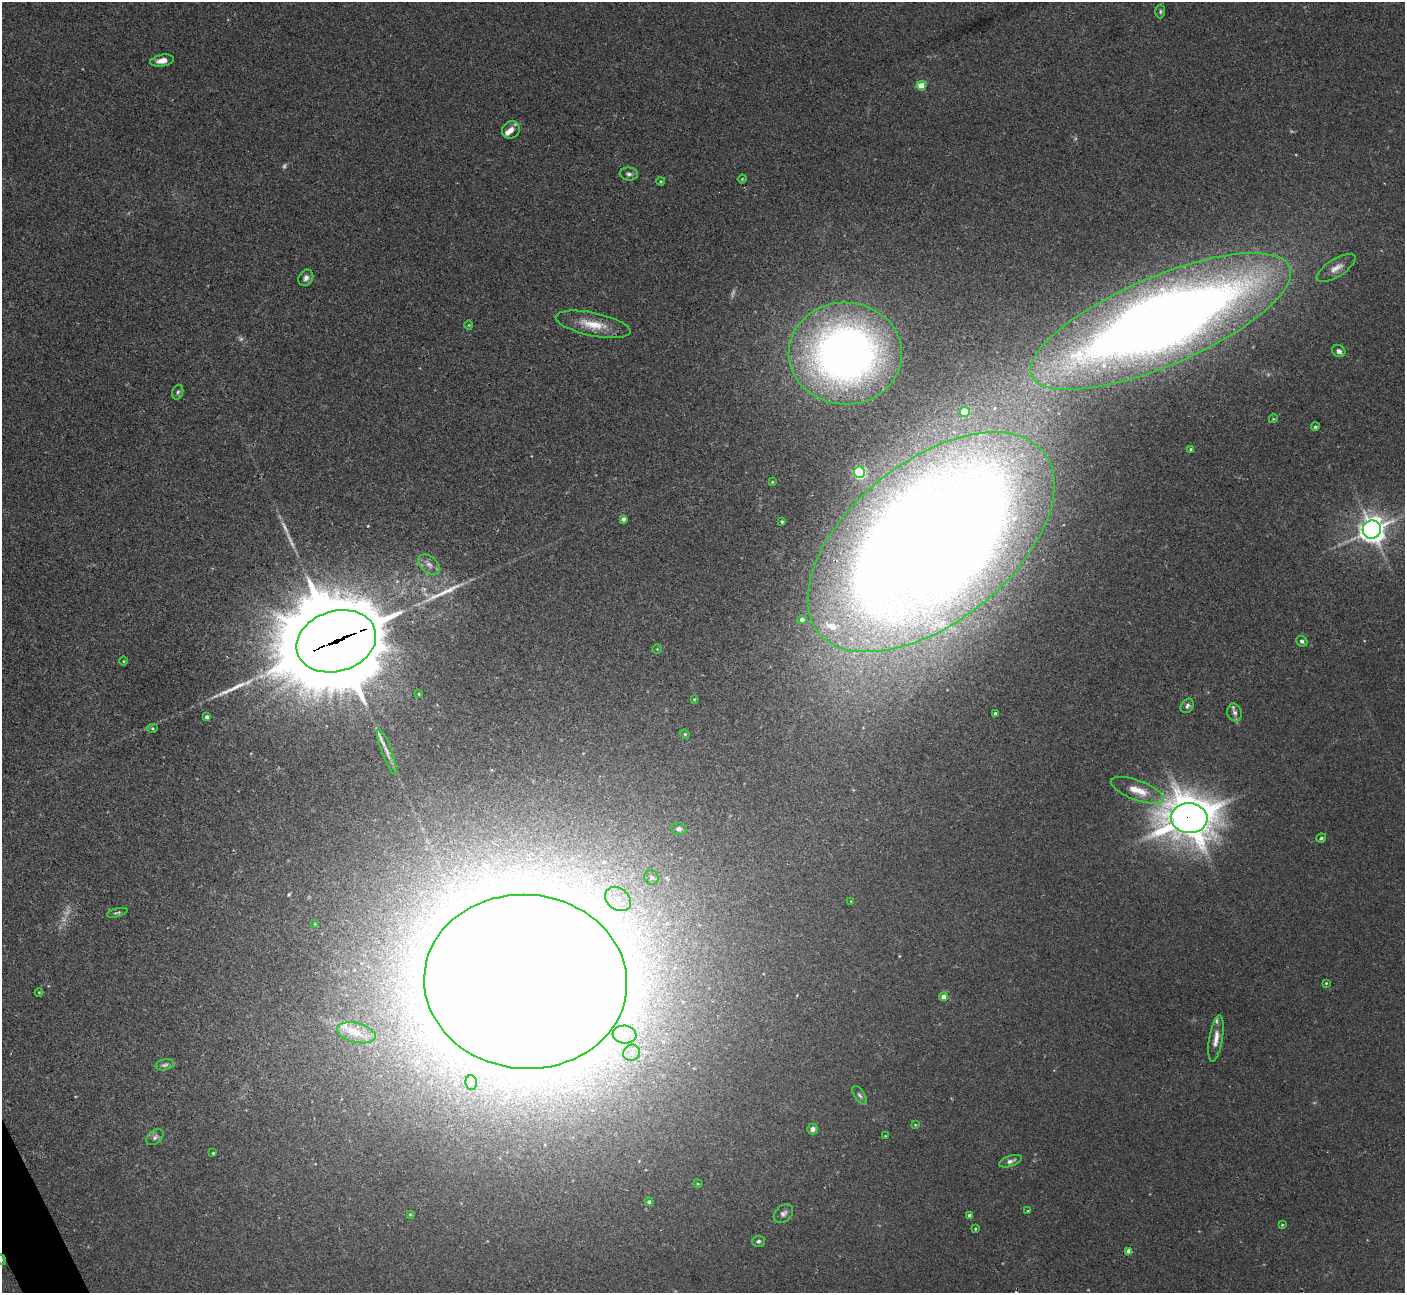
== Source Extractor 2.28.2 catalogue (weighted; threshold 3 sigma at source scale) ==
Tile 7 of 4 x 4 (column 3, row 2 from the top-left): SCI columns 2849-4251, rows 2769-4059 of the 5684 x 5663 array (HDU 1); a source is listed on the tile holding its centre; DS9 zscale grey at full resolution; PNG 1407 x 1295 px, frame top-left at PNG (2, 2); each listed source drawn as its Kron ellipse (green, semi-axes under 4 px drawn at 4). Shown black and unused: <1% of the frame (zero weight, under 2 of 3 exposures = <1% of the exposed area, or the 3 px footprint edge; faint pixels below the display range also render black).
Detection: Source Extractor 2.28.2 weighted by HDU 2 'WHT'; one run over the whole footprint, this tile lists its part. Background 0.0444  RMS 0.0076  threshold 0.0341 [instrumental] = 3 sigma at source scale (4.5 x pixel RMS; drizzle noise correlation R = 1.50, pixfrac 1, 0.05/0.05 arcsec/px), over >= 5 px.
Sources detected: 93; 6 too faint to see at this stretch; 2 inside a brighter object's white glare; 3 long thin detections or spike segments (spike, bleed or trail) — neither listed nor drawn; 5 inside a brighter listed object's ellipse — not listed separately; the other 77 listed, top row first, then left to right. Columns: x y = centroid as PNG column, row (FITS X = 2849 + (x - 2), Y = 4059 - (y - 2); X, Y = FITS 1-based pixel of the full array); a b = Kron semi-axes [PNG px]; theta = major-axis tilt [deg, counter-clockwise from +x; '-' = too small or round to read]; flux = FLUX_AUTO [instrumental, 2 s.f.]
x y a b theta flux
1160 12 7 5 89 1.4
162 61 12 6 11 6.2
921 86 5 4 - 19
511 130 9 8 - 5.3
629 174 9 6 -5 2.6
742 179 4 3 - 0.61
661 181 4 3 - 0.74
1336 268 22 8 32 7.2
306 278 8 7 - 3.1
1161 321 140 44 23 1500
593 324 38 11 -12 18
469 325 5 3 - 0.67
1339 351 7 6 - 3
845 354 57 51 -2 520
178 392 7 5 71 1.5
965 412 5 5 - 25
1273 419 4 3 - 0.74
1315 427 4 4 - 1.3
1191 450 4 3 - 1.6
859 472 5 5 - 130
772 482 4 3 - 0.8
623 519 4 4 - 2.7
782 522 3 3 - 1.2
1372 530 9 9 - 780
931 542 144 80 39 2700
429 565 12 8 -40 4.4
802 620 4 4 - 2.9
336 641 41 30 17 18000
1302 641 6 5 - 1.9
657 649 4 4 - 0.75
124 661 5 3 - 0.72
419 694 4 3 - 0.81
694 699 3 2 - 0.6
1187 706 7 6 - 2.1
1235 712 9 7 -77 2.9
995 713 3 3 - 1.2
207 717 4 4 - 2.2
152 728 5 4 - 1.1
685 734 5 4 - 0.83
387 752 24 5 -69 5.1
1137 790 28 10 -20 15
1189 818 18 15 -4 2700
679 829 8 6 -7 3.4
1321 838 5 4 - 1.5
651 878 7 7 - 3.2
618 899 14 10 -36 12
851 901 2 2 - 0.49
117 913 10 4 15 1.5
315 924 4 2 - 0.54
526 982 101 87 -4 8200
1326 983 3 3 - 0.71
39 992 4 3 - 0.58
944 997 4 4 - 6
356 1033 20 9 -14 9.6
624 1035 12 9 -6 7.6
1216 1038 23 6 80 7.3
632 1053 8 8 - 4.2
165 1065 9 5 12 2
471 1083 7 5 -85 2.2
860 1095 11 5 -56 2.1
915 1125 4 2 - 0.56
813 1129 5 5 - 3.1
885 1136 3 3 - 0.55
155 1137 9 6 40 2.7
213 1153 3 3 - 0.75
1010 1161 12 5 19 2.8
698 1184 4 4 - 0.86
649 1202 4 4 - 1.5
1028 1211 3 3 - 0.66
783 1213 11 8 42 3.2
410 1214 4 3 - 0.67
969 1215 4 4 - 2
1282 1225 4 3 - 0.77
975 1229 4 3 - 0.74
758 1241 6 5 - 1.8
1129 1251 4 4 - 5
2 1260 5 3 - 0.68
Overlapping masked pixels (flux is a lower limit): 4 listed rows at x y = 1161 321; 931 542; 336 641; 1189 818
Isophote crosses this tile's border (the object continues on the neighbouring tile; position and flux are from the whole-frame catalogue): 1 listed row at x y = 2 1260